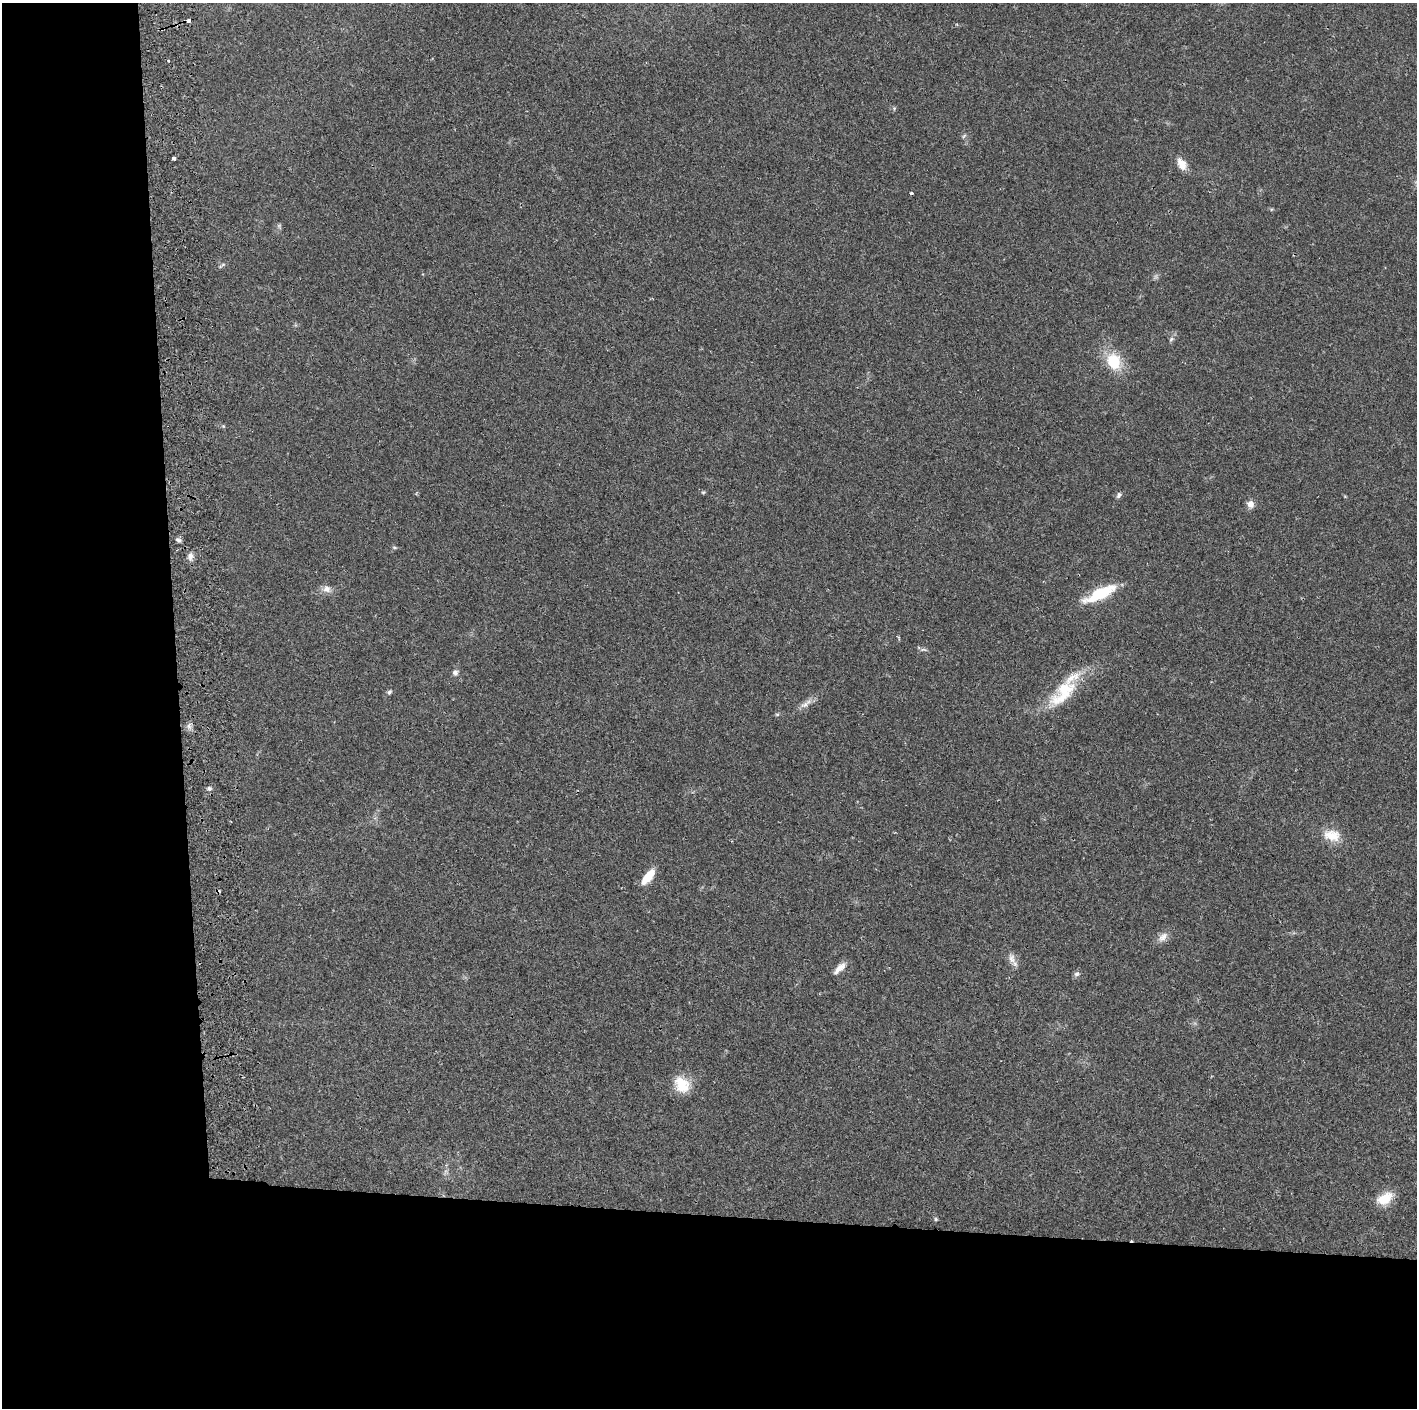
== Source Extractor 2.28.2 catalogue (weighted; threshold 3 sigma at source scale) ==
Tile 7 of 3 x 3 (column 1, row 3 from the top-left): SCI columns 59-1473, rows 5-1410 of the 4360 x 4230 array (HDU 1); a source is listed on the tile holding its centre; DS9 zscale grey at full resolution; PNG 1419 x 1410 px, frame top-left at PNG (2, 3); no overlay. Shown black and unused: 24% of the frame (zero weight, under 2 of 3 exposures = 3% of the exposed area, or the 3 px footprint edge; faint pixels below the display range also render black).
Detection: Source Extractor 2.28.2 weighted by HDU 2 'WHT'; one run over the whole footprint, this tile lists its part. Background 0.0247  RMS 0.0037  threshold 0.0166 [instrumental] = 3 sigma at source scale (4.5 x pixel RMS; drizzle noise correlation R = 1.50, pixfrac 1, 0.05/0.05 arcsec/px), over >= 5 px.
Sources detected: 39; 1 cosmic-ray / hot-pixel residue — not listed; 2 inside a brighter listed object's ellipse — not listed separately; the other 36 listed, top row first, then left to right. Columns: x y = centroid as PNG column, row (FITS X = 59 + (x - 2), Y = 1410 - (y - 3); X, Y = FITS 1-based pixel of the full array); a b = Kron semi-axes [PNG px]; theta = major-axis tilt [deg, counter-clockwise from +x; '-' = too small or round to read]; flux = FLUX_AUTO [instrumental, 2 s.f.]
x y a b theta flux
188 20 4 3 - 2.1
168 60 3 3 - 0.56
964 136 7 3 52 0.51
174 158 3 3 - 1.1
1182 164 16 10 -60 3.7
911 193 4 3 - 0.57
279 226 6 6 - 0.68
222 265 14 4 38 0.71
1171 339 7 5 25 0.77
1114 361 17 14 -66 13
223 426 6 4 -44 0.45
703 492 5 4 - 0.46
1119 495 8 6 68 0.96
1250 504 10 9 - 2.1
178 540 9 4 -25 0.94
394 547 6 4 -19 0.47
190 556 11 7 -88 1.8
327 589 12 10 -26 2.3
1100 594 40 11 26 14
924 649 11 4 -6 0.8
455 672 8 7 - 1.2
1065 689 33 21 23 13
389 692 6 5 - 0.76
805 705 14 7 31 2.4
777 714 6 4 0 0.48
189 726 10 7 81 1.4
209 788 7 7 - 0.95
1332 835 24 15 -12 6.7
648 877 19 8 51 6.8
1163 937 16 9 44 2.7
1011 959 17 9 -71 2.6
839 968 17 6 44 3
1077 974 8 6 55 1.1
682 1084 22 17 -53 8.4
1385 1198 20 12 31 7.2
936 1219 5 5 - 0.48